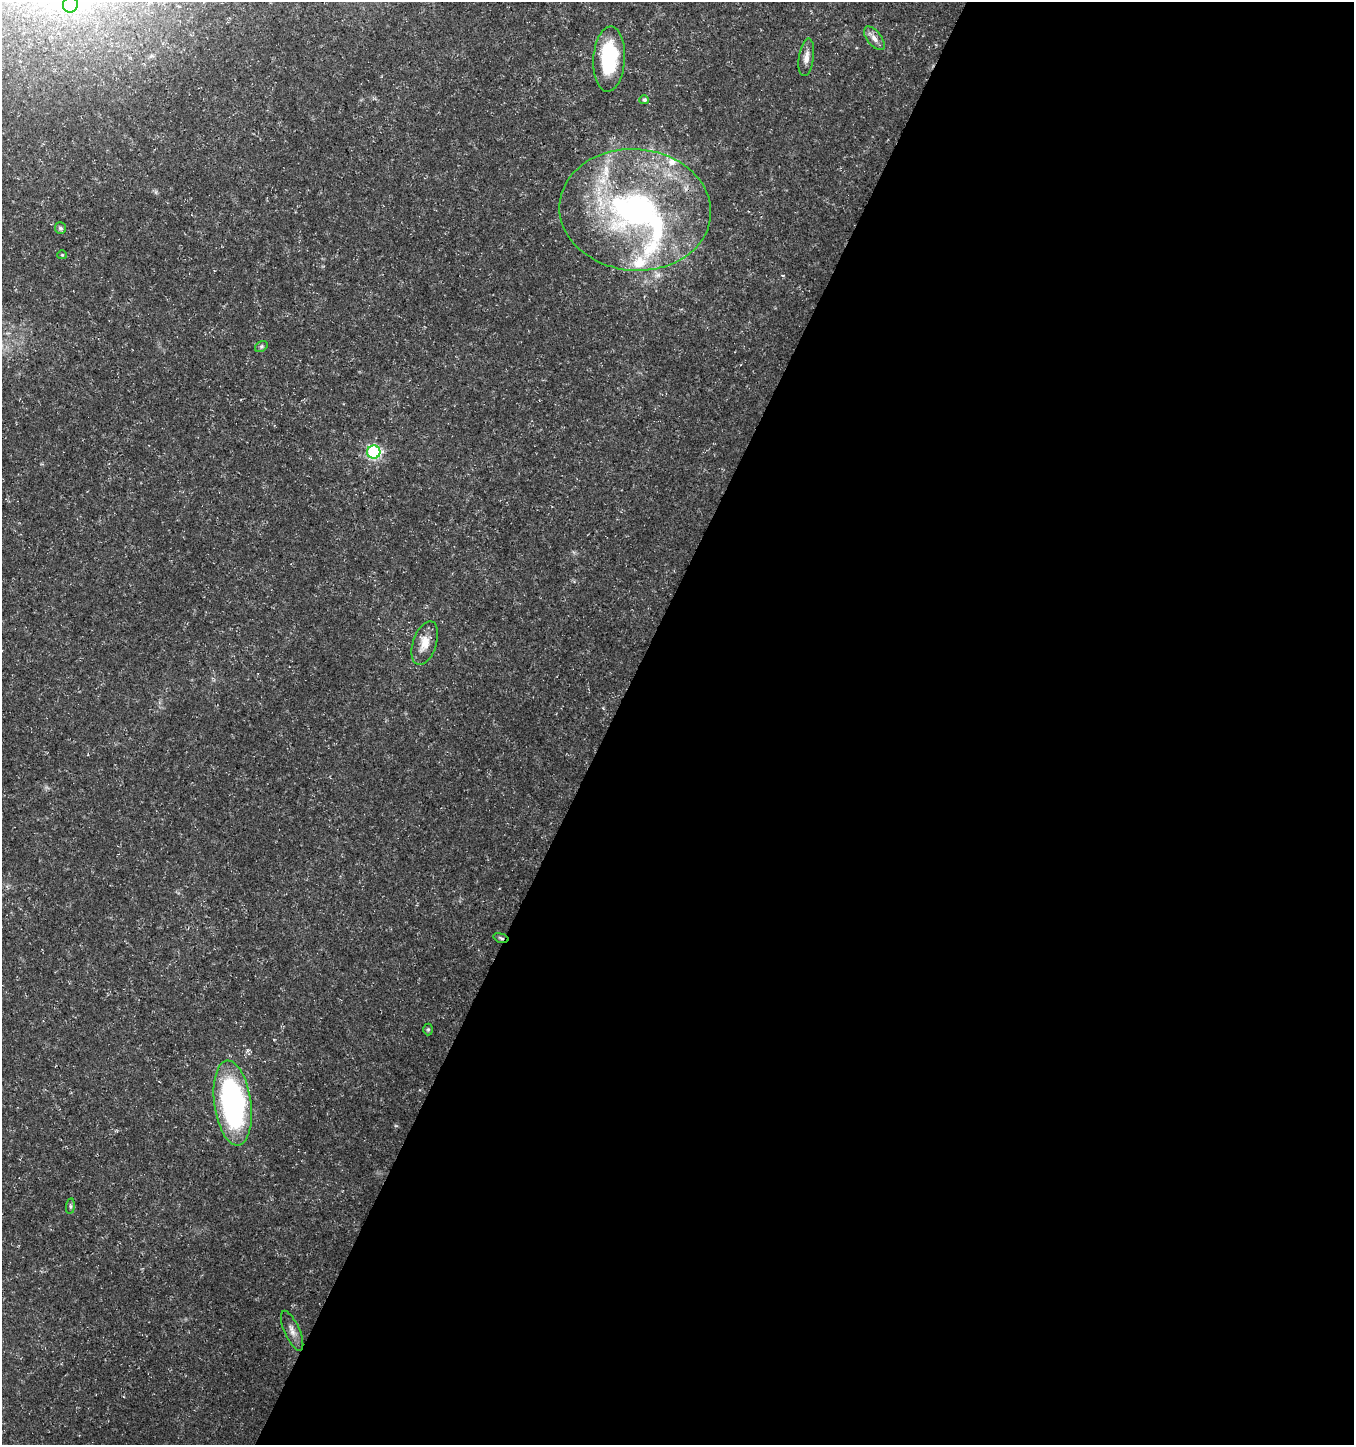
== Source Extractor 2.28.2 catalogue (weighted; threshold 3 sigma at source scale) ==
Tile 12 of 4 x 4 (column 4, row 3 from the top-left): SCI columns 4256-5607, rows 1452-2894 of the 5872 x 5780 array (HDU 1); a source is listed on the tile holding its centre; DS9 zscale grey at full resolution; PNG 1356 x 1447 px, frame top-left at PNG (2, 2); each listed source drawn as its Kron ellipse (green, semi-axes under 4 px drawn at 4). Shown black and unused: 55% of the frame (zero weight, under 3 of 5 exposures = <1% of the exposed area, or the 3 px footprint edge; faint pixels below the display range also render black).
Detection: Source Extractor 2.28.2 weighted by HDU 2 'WHT'; one run over the whole footprint, this tile lists its part. Background 0.0108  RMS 0.0022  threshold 0.0101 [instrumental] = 3 sigma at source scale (4.5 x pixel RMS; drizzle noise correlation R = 1.50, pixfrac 1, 0.0396/0.0396 arcsec/px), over >= 5 px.
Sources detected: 21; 1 inside a brighter object's white glare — neither listed nor drawn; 4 inside a brighter listed object's ellipse — not listed separately; the other 16 listed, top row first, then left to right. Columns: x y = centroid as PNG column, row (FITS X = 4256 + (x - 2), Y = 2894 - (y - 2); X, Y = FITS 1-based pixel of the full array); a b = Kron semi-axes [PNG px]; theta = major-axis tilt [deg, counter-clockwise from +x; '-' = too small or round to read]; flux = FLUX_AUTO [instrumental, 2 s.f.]
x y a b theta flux
70 5 8 7 - 8.6
874 38 14 7 -52 1.4
806 57 19 7 82 1.6
609 59 32 16 87 16
644 100 5 4 - 0.56
635 210 76 61 -5 71
60 228 6 5 - 0.55
62 255 5 4 - 0.24
261 346 7 5 35 0.38
374 452 6 6 - 34
425 643 23 12 71 3.2
501 938 8 4 -17 0.44
428 1029 6 5 - 0.32
233 1103 43 18 -82 48
70 1206 8 4 83 0.44
292 1331 21 7 -66 1.7
Overlapping masked pixels (flux is a lower limit): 1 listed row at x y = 501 938
Isophote crosses this tile's border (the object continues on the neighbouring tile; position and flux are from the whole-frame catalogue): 1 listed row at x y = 70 5